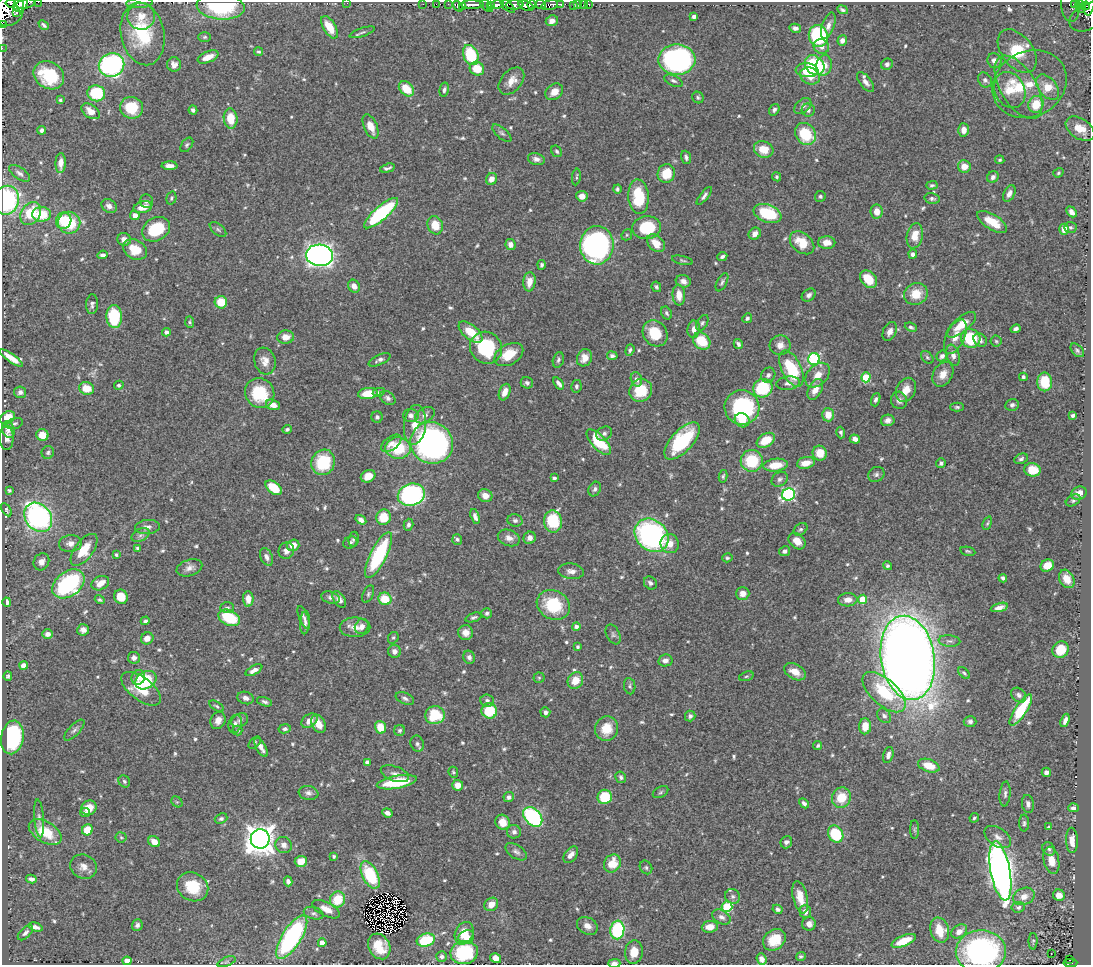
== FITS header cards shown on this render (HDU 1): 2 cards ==
NAXIS1  =                 1089
NAXIS2  =                  963

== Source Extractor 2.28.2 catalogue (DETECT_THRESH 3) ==
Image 1089 x 963 px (HDU 1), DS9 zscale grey, 1 PNG px = 1 image px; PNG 1093 x 967 px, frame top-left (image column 1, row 963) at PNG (2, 2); each listed source drawn as its Kron ellipse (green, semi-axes under 4 px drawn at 4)
Background 0.667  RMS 0.016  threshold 0.0468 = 3 sigma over >= 5 px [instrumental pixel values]
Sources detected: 633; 2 with non-positive FLUX_AUTO (blend fragments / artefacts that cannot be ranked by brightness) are neither listed nor drawn; of the other 631, the 500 brightest by FLUX_AUTO listed and drawn (131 fainter detections omitted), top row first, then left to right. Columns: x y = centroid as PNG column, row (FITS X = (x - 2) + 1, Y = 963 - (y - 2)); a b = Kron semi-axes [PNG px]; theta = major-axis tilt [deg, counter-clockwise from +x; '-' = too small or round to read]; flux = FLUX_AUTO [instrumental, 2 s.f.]
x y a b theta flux
38 2 2 2 - 9.8
140 3 13 5 5 4
347 3 2 2 - 53
11 4 5 3 - 110
20 4 8 6 52 460
25 4 9 5 12 290
423 4 2 2 - 3.6
436 4 2 2 - 2.4
448 4 2 2 - 3.8
540 4 5 3 - 140
561 4 4 3 - 71
578 4 3 2 - 2.9
583 4 3 2 - 1.8
589 4 3 3 - 12
1075 4 4 4 - 96
1080 4 4 3 - 81
472 5 11 3 -1 400
490 5 4 2 - 66
496 5 8 4 10 230
515 5 9 4 2 250
532 5 4 3 - 210
550 5 9 4 15 200
1070 5 17 9 -87 86
1089 5 10 5 78 220
458 6 6 3 -53 170
463 6 4 3 - 160
486 6 8 4 -46 78
508 6 9 3 -44 95
526 6 8 4 -22 590
574 6 3 2 - 6.4
1085 6 5 2 - 63
221 7 24 13 -5 90
1081 8 4 4 - 56
9 10 17 14 63 1900
842 10 5 3 - 2
17 12 3 2 - 90
141 16 14 13 - 15
694 16 4 4 - 3.3
1087 17 19 12 29 160
552 21 6 5 - 5.5
2 25 3 2 - 81
44 25 5 3 - 2.1
828 26 14 6 70 6
329 27 12 6 -59 21
795 28 6 4 -12 3.7
362 32 13 4 18 2.6
143 34 32 21 -79 70
818 36 11 9 -77 110
205 37 6 5 - 1.8
842 40 5 4 - 4.7
821 47 8 7 - 5.2
2 48 2 2 - 3.1
1017 51 25 15 -52 120
259 52 5 4 - 1.6
471 55 10 7 -68 64
208 57 11 5 21 10
677 60 18 15 2 230
994 61 7 7 - 6
174 64 7 7 - 5.7
887 64 6 5 - 3.4
111 65 13 11 20 210
814 65 11 9 -46 74
824 65 10 7 78 13
477 69 7 6 - 22
807 70 11 7 -5 14
49 75 16 13 -33 65
810 76 10 8 -24 15
985 80 8 6 -52 3.1
511 81 15 10 49 12
673 81 10 5 -24 2.9
866 82 12 5 -52 6.5
1029 84 38 32 28 76
1019 87 35 18 -59 53
1047 87 14 9 -51 37
406 89 9 6 -45 25
444 90 7 4 77 2.9
1010 90 19 15 -63 26
554 92 9 7 39 11
96 93 9 8 - 64
698 97 6 5 - 1.9
60 100 4 4 - 2.1
1036 104 8 7 - 23
803 106 10 6 40 4
131 108 11 11 - 32
193 110 4 4 - 3.1
774 110 6 5 - 2.6
808 110 6 6 - 3.9
91 111 10 6 -36 11
231 119 10 7 -83 21
371 126 13 6 -66 12
1080 129 16 10 -35 19
42 130 4 4 - 2.8
964 130 6 5 - 7.9
502 133 12 5 -41 3
806 134 12 10 -51 43
187 145 8 5 53 2.2
764 149 10 8 -20 17
557 151 6 5 - 2
686 157 7 5 -71 2.8
536 159 8 6 -12 4.5
1000 160 4 4 - 1.7
61 163 10 5 87 8.1
170 166 8 4 -2 6.2
964 166 6 6 - 11
387 168 7 3 15 2.7
19 173 12 6 -34 4
666 173 9 8 - 22
1058 173 5 4 - 1.7
576 177 8 4 82 1.9
777 177 5 4 - 1.8
993 177 6 5 - 3.6
491 179 6 5 - 7.4
932 185 5 3 - 1.9
617 189 4 4 - 2.3
1009 193 9 5 63 6.1
582 196 5 5 - 8.3
704 196 11 4 52 3.2
820 196 5 5 - 2
639 197 17 10 -86 43
171 198 7 4 75 1.8
932 198 7 5 -12 2.9
7 200 14 12 78 110
146 201 7 6 - 3.3
109 206 8 6 -34 5.6
143 207 9 5 14 13
877 211 7 6 - 10
1072 212 6 4 -49 4.9
381 213 22 7 41 110
767 213 14 9 -20 55
31 214 12 9 54 33
42 214 9 7 2 28
135 215 5 4 - 7.9
64 221 8 7 - 33
992 222 17 7 -32 23
69 223 11 11 - 45
435 225 9 7 -72 19
1070 227 6 5 - 2.1
647 228 14 11 6 50
156 229 15 11 30 48
218 229 10 5 -39 2.4
1064 229 5 5 - 9.8
755 234 6 5 - 6.5
627 235 6 5 - 1.7
915 236 13 8 78 16
124 239 7 6 - 7.8
656 243 10 7 -45 16
802 243 14 9 -40 24
827 243 8 6 -1 12
510 244 5 5 - 5.7
597 245 19 16 87 240
135 249 12 9 -26 22
913 254 4 4 - 4
102 255 5 4 - 3.4
319 255 14 11 -6 660
722 256 5 3 - 2.8
682 260 11 4 -13 2.2
542 265 5 4 - 2.3
868 279 10 7 -48 22
683 281 7 6 - 6.4
529 282 9 6 84 11
722 282 10 5 63 2.4
354 286 7 5 -56 7.3
656 287 5 4 - 2.3
916 294 12 10 22 20
679 295 10 6 -85 12
809 295 7 5 40 3.7
221 302 6 6 - 26
92 304 10 6 87 3.2
666 313 7 5 -61 2.2
114 317 11 8 -88 52
747 318 5 4 - 2.3
190 322 6 4 -87 1.9
702 323 8 5 60 2.3
961 325 18 7 40 20
911 327 6 4 -22 2.5
694 329 8 6 82 6.7
1016 329 5 3 - 3
890 331 10 6 67 5.6
166 332 4 4 - 3.6
471 332 14 7 -40 23
655 333 14 11 -54 31
286 337 8 6 7 9.6
955 337 18 9 65 13
971 338 10 9 - 47
980 340 7 6 - 3.8
702 341 9 7 -45 30
996 341 5 5 - 1.6
738 344 5 4 - 3
780 345 10 9 - 7.7
486 348 16 15 - 85
630 350 6 4 71 2.1
1077 350 8 5 -45 2.4
509 355 15 10 29 28
953 355 11 6 -74 5.9
612 356 5 4 - 3.1
942 356 6 5 - 3.9
927 357 7 5 -49 2
11 358 14 4 -35 13
584 358 9 7 62 10
814 359 6 6 - 130
379 360 12 5 25 4
558 360 8 5 74 2.4
265 361 13 10 -72 9.2
791 369 19 9 -65 61
943 374 13 9 60 11
768 375 8 7 - 4.3
818 375 14 10 46 12
866 377 5 4 - 41
1023 377 4 3 - 2.2
636 379 7 5 -72 4.3
1045 382 9 7 -89 24
527 383 6 5 - 3.2
559 383 7 3 -53 4.6
788 383 12 6 7 5
119 385 5 4 - 2.5
576 386 6 5 - 2.6
87 388 7 6 - 17
763 388 10 9 - 58
815 389 11 6 63 11
641 390 12 11 - 30
906 390 13 9 64 12
20 392 6 6 - 3.5
379 392 6 4 10 1.6
505 392 8 5 69 9.4
260 393 15 14 - 44
368 393 10 5 7 24
388 398 8 6 -36 3.9
876 400 7 4 70 2.7
899 400 8 8 - 5.7
273 405 7 5 -19 7.6
1012 405 7 6 - 3
742 407 17 17 - 110
957 407 7 4 -1 1.9
411 415 8 6 3 4.8
425 415 10 7 32 5
828 415 6 6 - 13
1073 415 4 3 - 2.7
377 417 6 5 - 2.1
8 418 8 6 34 21
742 420 8 7 - 14
888 420 7 5 11 4.8
14 423 9 5 16 2.3
415 425 20 11 83 17
287 429 5 4 - 2.1
8 430 8 6 -72 5.4
841 432 6 3 -75 2.6
604 433 8 6 32 3.6
42 435 6 6 - 13
7 438 12 7 -89 6
855 439 5 4 - 4.5
766 440 10 6 31 22
682 441 23 10 48 79
599 442 16 7 -47 47
391 443 11 6 36 5.3
432 443 22 20 -30 340
398 448 13 10 -4 46
48 452 6 6 - 2.3
820 453 7 7 - 17
1021 459 7 5 26 2.6
752 461 11 11 - 42
323 462 13 11 62 54
806 463 9 5 11 12
941 463 5 4 - 3
776 465 12 6 7 18
1032 470 8 6 -8 19
876 474 8 7 - 3.3
368 476 7 6 - 13
723 476 6 4 77 1.9
554 478 4 3 - 3
780 479 9 6 35 3.4
274 488 9 6 -37 28
595 489 8 6 59 3.2
9 490 4 3 - 2.1
1079 493 8 6 26 7.3
411 495 14 11 17 230
789 495 6 6 - 180
485 496 7 6 - 8.6
1073 500 8 5 30 2.1
6 510 7 4 -59 1.9
38 517 16 12 -50 250
383 517 8 7 - 22
475 517 8 4 -73 4.1
361 520 6 4 -33 4.5
515 520 7 6 - 3
553 521 11 9 -84 62
987 523 7 4 69 1.7
408 525 6 4 73 3
147 527 12 7 5 5.2
801 529 7 5 36 2.4
140 535 9 6 27 3.5
652 535 18 15 -43 260
509 538 11 8 -19 7.3
530 538 6 6 - 5.1
354 539 7 5 82 2.2
457 539 5 5 - 2.1
797 541 9 7 -43 10
350 542 7 5 25 2.5
70 543 11 8 8 7
670 544 10 9 - 9.7
293 545 6 5 - 12
137 548 4 3 - 1.9
84 550 18 9 53 24
286 551 8 7 - 5.6
785 551 5 5 - 3.7
968 551 7 4 -13 1.6
116 555 3 3 - 1.6
379 555 25 8 63 100
266 557 9 6 -65 5
727 558 5 4 - 1.8
41 562 9 7 60 6.6
887 566 4 4 - 2.3
1047 566 7 6 - 12
189 568 13 8 17 6.3
571 571 13 8 -8 6.2
1003 578 4 3 - 2.2
1067 579 10 7 -61 13
100 583 9 6 25 11
650 583 7 6 - 3.1
68 584 18 12 37 130
743 593 6 6 - 8.3
368 594 9 5 66 2.3
121 597 7 6 - 18
330 598 9 6 -17 3.5
248 599 7 5 -88 8.9
339 599 9 5 -56 6
385 599 6 6 - 26
862 599 4 4 - 22
100 600 5 4 - 1.8
848 600 9 6 4 8.5
7 602 5 3 - 5.1
553 605 17 14 -28 49
999 607 9 4 15 5.7
227 608 7 5 0 2.1
487 613 5 5 - 2.4
474 617 8 4 20 2.4
229 618 11 7 -25 43
304 618 12 4 -68 3.3
145 621 4 4 - 2.2
305 622 12 4 86 4
362 626 8 6 57 7
576 626 4 4 - 3.8
355 627 15 10 1 9.9
83 630 6 5 - 5
466 632 7 7 - 7.3
48 634 5 4 - 6
613 634 10 6 -64 2.9
147 638 6 6 - 8.1
393 638 6 5 - 1.9
949 641 11 5 -5 3.3
578 647 3 3 - 1.7
1060 650 8 7 - 25
394 651 6 6 - 5.5
469 657 7 5 -69 3.1
134 658 6 6 - 4.5
908 658 42 27 -81 2100
665 660 7 6 - 5.4
24 665 4 4 - 11
254 670 9 4 29 5.1
795 672 12 7 -29 13
964 673 7 4 -45 2
8 676 5 4 - 1.9
746 676 7 4 19 1.9
138 677 7 6 - 7.2
539 678 5 5 - 1.6
146 680 11 8 32 51
575 680 9 7 56 17
630 686 8 5 -81 2.1
141 689 23 11 -38 27
884 692 26 13 -42 47
1019 695 8 6 -43 3.5
246 698 8 6 -17 5.5
405 698 10 5 -24 3.2
487 700 7 6 - 3.3
264 702 8 4 -17 2.7
217 706 8 4 -32 1.8
1021 710 18 6 56 47
489 711 8 7 - 38
545 712 5 5 - 3.7
435 715 10 9 - 39
690 716 5 5 - 3.4
884 716 8 6 -50 3.3
218 720 9 7 62 7.1
240 720 9 6 26 3.4
1065 720 7 3 70 4.8
309 721 9 6 35 9.2
970 722 6 5 - 3.2
235 724 9 6 73 3.9
319 724 9 6 -66 12
865 726 8 6 87 14
380 727 6 5 - 22
285 729 6 4 11 2.5
607 729 12 11 - 20
74 730 13 5 46 3.6
400 730 5 5 - 2.6
238 731 5 5 - 1.7
12 737 17 11 80 110
255 743 7 4 46 1.8
417 744 8 6 -71 3.1
818 746 4 3 - 1.9
261 747 10 5 -60 6.3
888 755 8 5 76 4.8
367 762 4 4 - 4.1
929 766 11 6 -19 19
453 772 6 4 -64 1.6
1046 772 4 4 - 4.5
395 774 14 7 -20 5.4
621 777 6 5 - 2.6
124 781 6 5 - 2.5
397 782 20 6 10 51
458 785 5 5 - 9.8
660 792 8 5 29 2.1
308 793 10 7 -9 4.3
1005 794 12 5 85 3.6
509 797 5 5 - 3.7
605 797 7 7 - 39
841 798 10 9 - 25
177 802 6 4 -42 2
804 803 6 4 -44 3.2
1028 804 9 6 -81 4.1
89 808 8 7 - 14
1073 808 5 4 - 3.1
85 813 5 4 - 2.7
387 813 5 4 - 4.5
533 817 11 7 -47 140
39 818 19 4 -85 4.6
974 818 5 4 - 1.8
221 819 6 5 - 2.2
503 822 7 7 - 14
1024 823 8 5 89 2.6
1048 827 4 3 - 1.7
87 830 6 5 - 27
915 830 9 4 -90 1.8
45 832 18 10 -30 32
514 832 7 6 - 4
836 834 9 7 -56 49
121 837 5 5 - 1.6
998 837 15 9 -34 7.5
260 839 10 9 - 1400
1072 840 13 6 -88 8
154 842 6 5 - 11
786 842 6 5 - 3.8
284 845 8 8 - 5.1
1049 849 7 6 - 2.8
516 852 12 6 -33 4
571 855 9 6 53 6.9
334 856 4 3 - 1.7
1051 860 14 7 -78 15
301 861 6 5 - 14
612 863 9 8 - 19
83 867 13 12 - 8.9
646 867 7 6 - 2.3
1000 871 30 10 -80 1000
370 875 15 7 -63 66
31 879 5 4 - 3.8
288 881 5 4 - 3.8
193 887 16 14 -31 35
1059 895 6 5 - 9.1
733 896 8 7 - 3.4
1024 896 11 8 22 8.8
800 897 16 7 -77 14
338 900 8 7 - 30
491 904 7 6 - 9.1
727 907 5 5 - 79
1018 907 6 5 - 2.9
326 909 15 7 -27 11
778 909 5 4 - 3
805 912 6 5 - 4.9
314 913 10 6 -16 3.5
721 917 10 6 -28 4.2
809 924 7 6 - 5.9
137 925 6 5 - 3.4
587 926 11 8 -28 7.4
35 927 7 4 -16 4.4
710 927 8 6 6 9.9
617 930 9 7 81 88
940 930 13 9 -74 20
959 931 9 6 34 7.2
25 933 9 5 44 3.5
464 933 12 9 63 15
292 937 25 9 58 190
466 937 8 6 27 9.1
426 940 9 6 16 45
774 940 12 9 39 23
904 941 13 5 23 19
1033 941 8 4 88 1.8
322 943 4 4 - 12
379 946 13 10 -62 22
981 951 25 21 1 220
634 952 12 9 84 14
464 953 14 11 10 58
1051 954 3 2 - 2.2
801 956 5 3 - 1.6
442 957 5 5 - 2.9
495 958 5 4 - 8.2
761 959 5 4 - 6.7
1069 960 3 2 - 2.9
127 961 4 4 - 15
226 962 9 4 21 2
614 963 6 4 1 5.7
1070 963 7 2 2 61
At the frame edge (FLAGS 8, measured only in part): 14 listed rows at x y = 38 2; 140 3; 347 3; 20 4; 25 4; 1089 5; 221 7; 1087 17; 2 25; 2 48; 7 200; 981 951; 614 963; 1070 963
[131 fainter detections neither listed nor drawn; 2 non-positive-flux detections neither listed nor drawn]